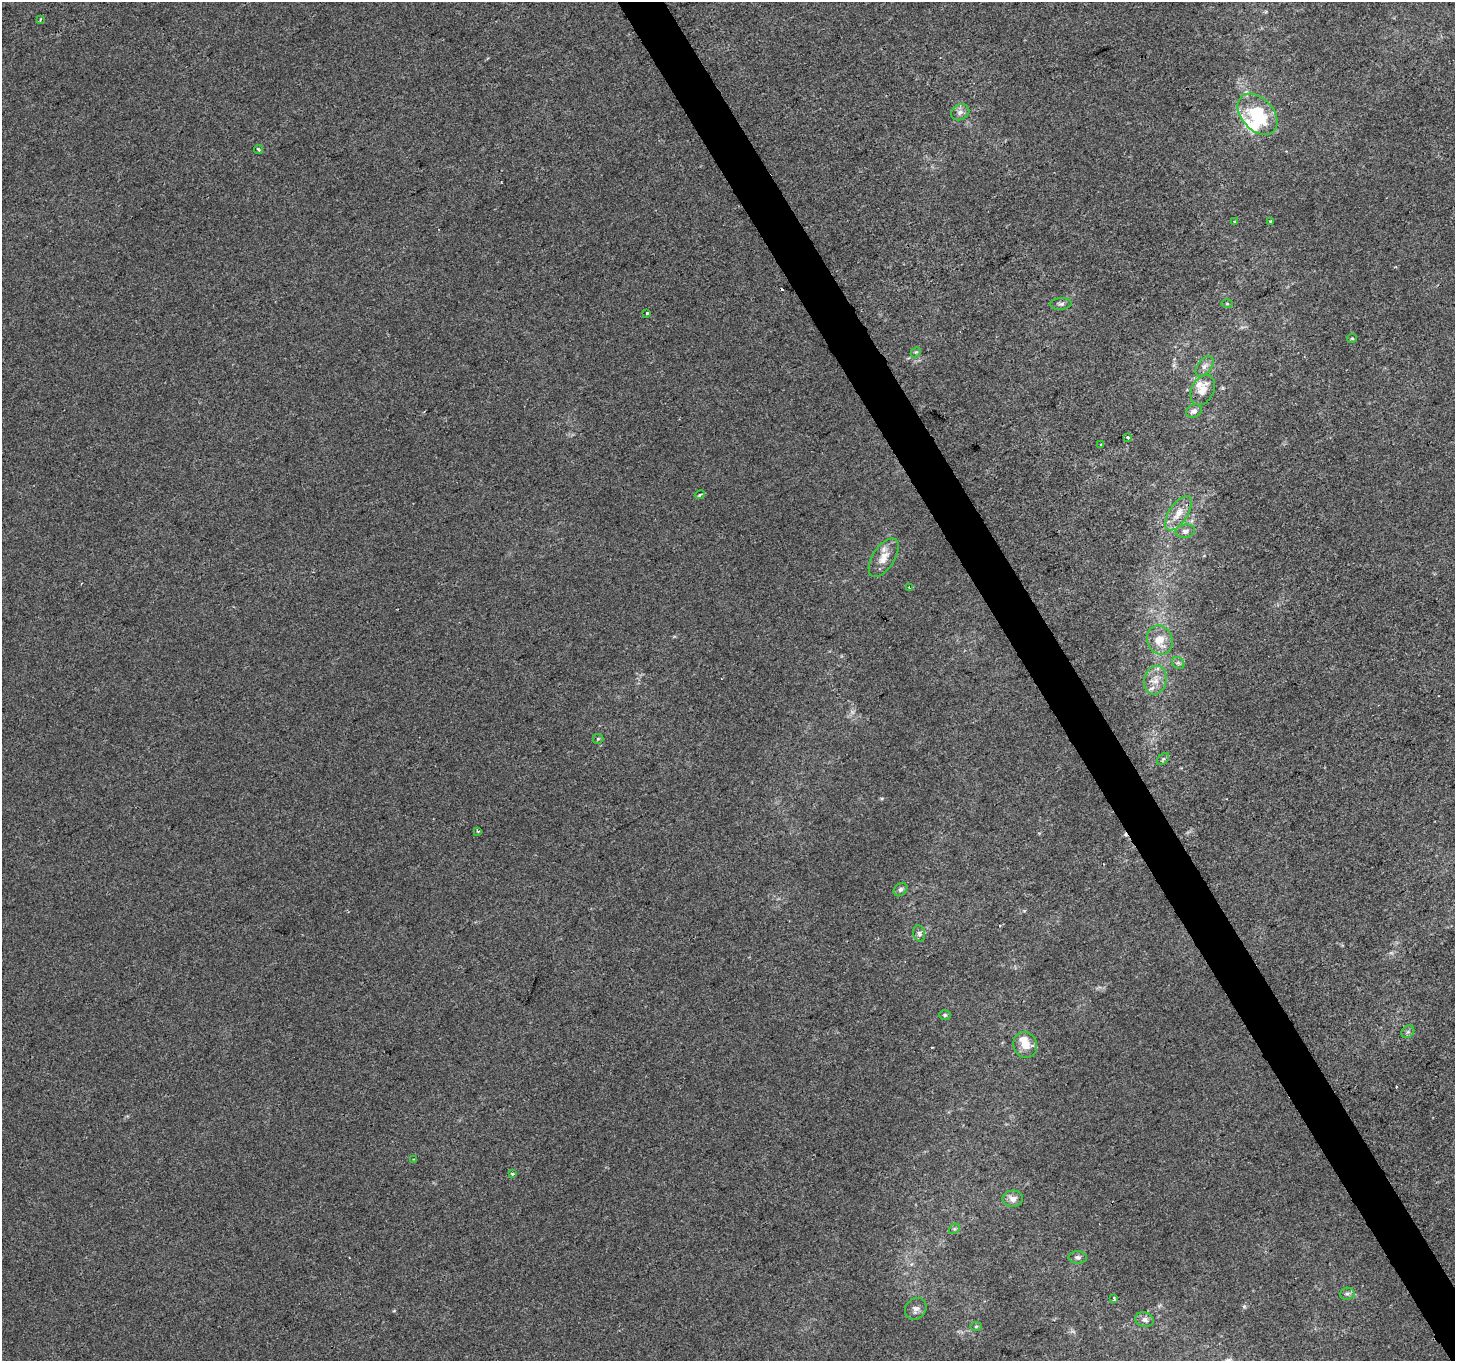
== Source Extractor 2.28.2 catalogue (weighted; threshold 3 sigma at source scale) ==
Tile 6 of 4 x 4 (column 2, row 2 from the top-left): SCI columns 1454-2906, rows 2825-4183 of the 5816 x 5708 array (HDU 1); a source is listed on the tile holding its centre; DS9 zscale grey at full resolution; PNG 1457 x 1363 px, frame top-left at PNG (2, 2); each listed source drawn as its Kron ellipse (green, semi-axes under 4 px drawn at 4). Shown black and unused: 3% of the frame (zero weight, under 2 of 3 exposures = <1% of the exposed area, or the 3 px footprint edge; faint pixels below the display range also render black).
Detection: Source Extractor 2.28.2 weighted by HDU 2 'WHT'; one run over the whole footprint, this tile lists its part. Background 6.12e-05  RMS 0.0045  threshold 0.0204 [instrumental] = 3 sigma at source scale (4.5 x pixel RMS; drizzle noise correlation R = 1.50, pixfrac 1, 0.0396/0.0396 arcsec/px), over >= 5 px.
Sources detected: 47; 1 inside a brighter object's white glare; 2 cosmic-ray / hot-pixel residue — neither listed nor drawn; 2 inside a brighter listed object's ellipse — not listed separately; the other 42 listed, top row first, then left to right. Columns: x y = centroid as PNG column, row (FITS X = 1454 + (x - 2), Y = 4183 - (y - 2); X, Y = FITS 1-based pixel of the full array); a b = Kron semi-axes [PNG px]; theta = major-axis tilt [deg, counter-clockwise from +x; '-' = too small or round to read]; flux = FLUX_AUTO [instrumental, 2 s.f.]
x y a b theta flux
40 19 4 3 - 0.48
960 112 9 7 30 2.1
1257 114 24 16 -47 25
258 150 5 3 - 0.59
1271 221 3 3 - 1.2
1234 222 3 2 - 0.6
1061 304 11 6 3 1.3
1227 304 5 3 - 0.45
647 313 4 3 - 1
1352 338 5 4 - 0.57
916 352 6 4 43 0.6
1204 366 12 7 53 2.2
1203 390 16 11 63 5
1194 411 8 6 25 1.7
1128 437 3 3 - 2.8
1101 445 4 3 - 0.58
700 495 5 3 - 1.1
1178 513 20 9 56 5.6
1185 531 10 7 10 1.8
884 558 22 11 57 5.7
909 588 4 3 - 0.94
1160 640 15 12 -68 7.6
1178 663 7 5 -43 0.94
1155 680 15 11 77 5.4
598 739 5 5 - 0.55
1163 759 7 4 45 0.96
478 831 3 3 - 0.58
900 889 7 6 - 1.2
919 933 8 6 -74 1.4
945 1015 6 5 - 0.71
1408 1032 7 5 44 1
1025 1045 13 11 -67 5.8
413 1159 3 2 - 0.44
512 1174 3 3 - 1.1
1013 1199 10 8 2 2.8
954 1229 6 4 44 0.74
1078 1257 9 6 -1 1.5
1347 1294 7 6 - 1.2
1114 1299 4 3 - 0.94
916 1309 11 10 - 2.4
1144 1320 9 7 -12 1.9
976 1326 6 4 2 0.57
Unlisted compact peaks at least as high as the median listed source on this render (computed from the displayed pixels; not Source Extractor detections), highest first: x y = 1244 1306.